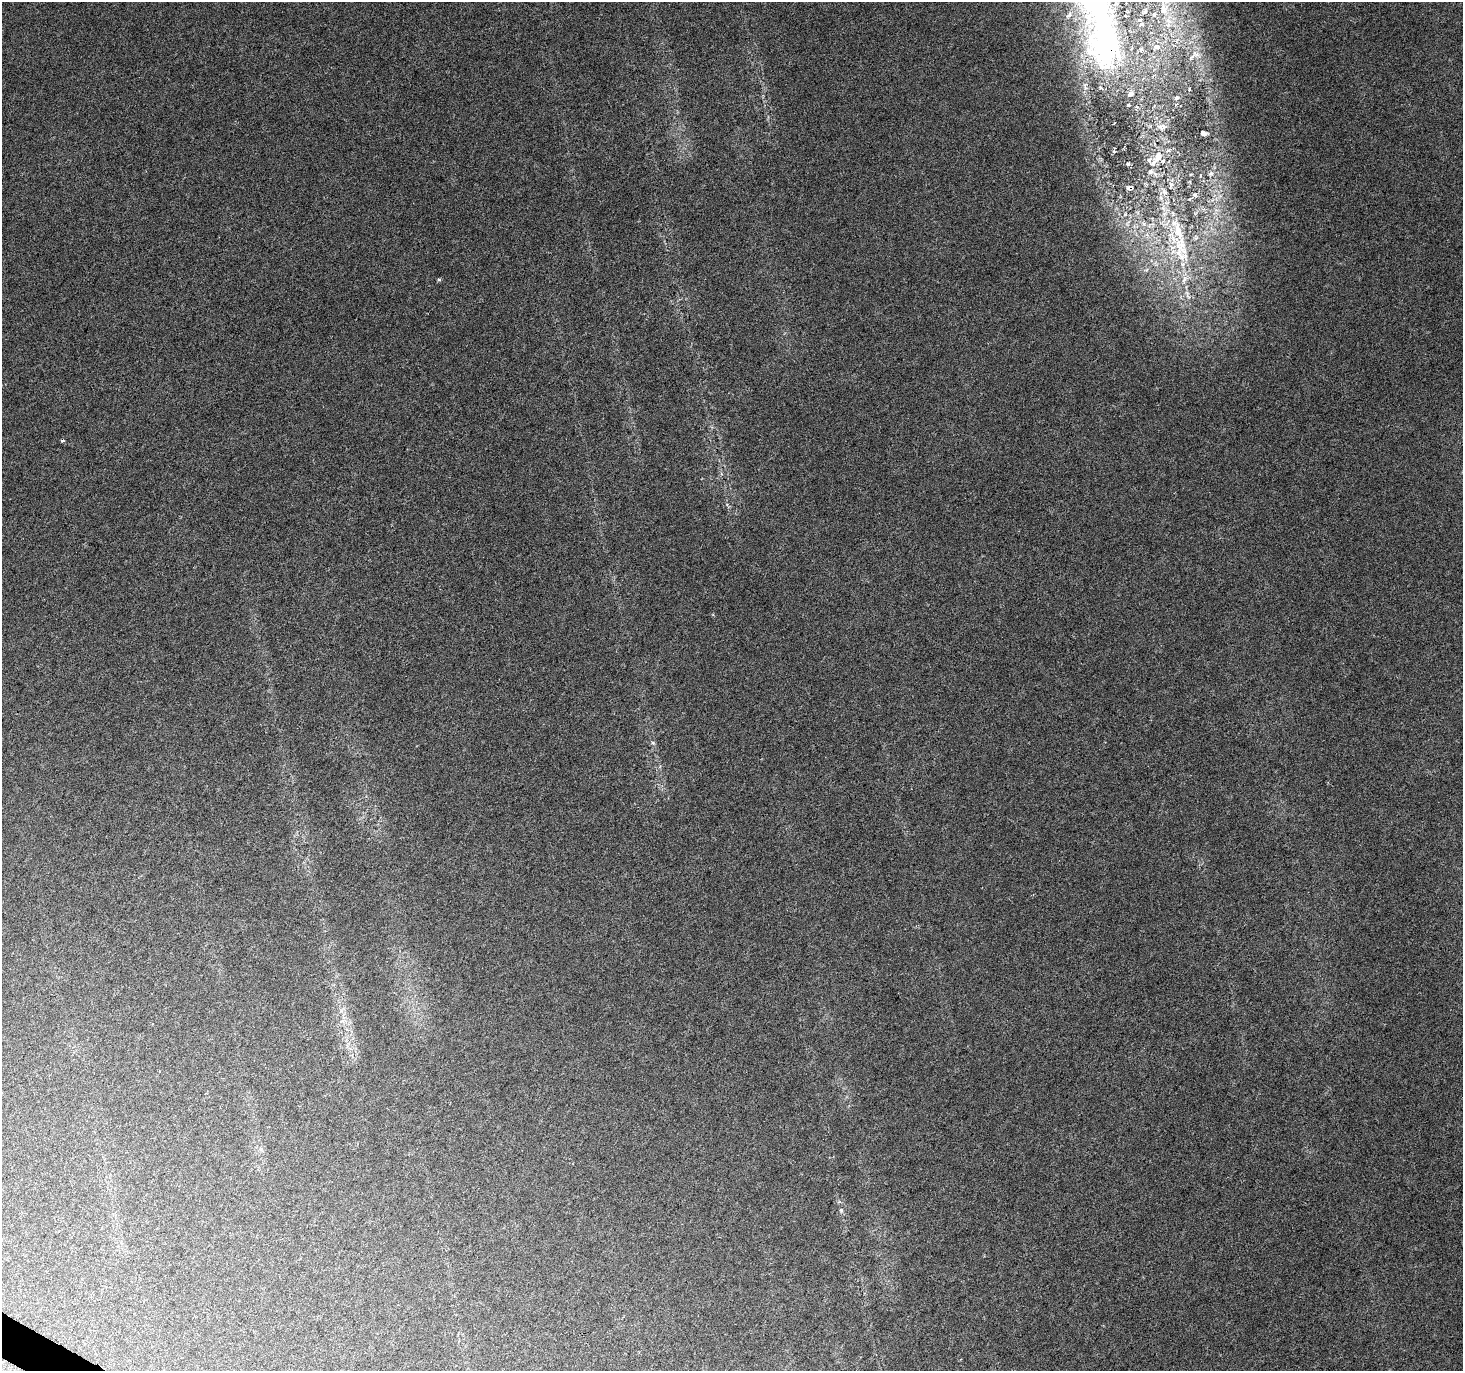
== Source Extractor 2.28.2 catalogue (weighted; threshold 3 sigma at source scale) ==
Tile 7 of 4 x 4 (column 3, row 2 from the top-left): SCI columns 2923-4383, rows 2932-4300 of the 5851 x 5929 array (HDU 1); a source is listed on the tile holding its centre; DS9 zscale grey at full resolution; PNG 1465 x 1373 px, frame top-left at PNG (2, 2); no overlay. Shown black and unused: <1% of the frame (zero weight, under 3 of 6 exposures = <1% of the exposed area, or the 3 px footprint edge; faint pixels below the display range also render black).
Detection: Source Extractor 2.28.2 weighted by HDU 2 'WHT'; one run over the whole footprint, this tile lists its part. Background 0.0249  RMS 0.0023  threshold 0.00936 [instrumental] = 3 sigma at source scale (4.09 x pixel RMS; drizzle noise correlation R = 1.36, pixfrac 0.8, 0.0396/0.0396 arcsec/px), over >= 5 px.
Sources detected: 28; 6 inside a brighter listed object's ellipse — not listed separately; the other 22 listed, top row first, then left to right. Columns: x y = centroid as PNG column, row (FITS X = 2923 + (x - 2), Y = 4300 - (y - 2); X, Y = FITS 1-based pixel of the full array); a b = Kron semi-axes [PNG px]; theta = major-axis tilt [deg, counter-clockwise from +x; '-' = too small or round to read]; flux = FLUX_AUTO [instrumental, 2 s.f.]
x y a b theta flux
1163 9 13 8 -73 1.8
1145 11 6 4 60 0.4
1154 14 6 5 - 0.42
1142 24 7 5 12 0.62
1106 39 93 35 -83 60
1157 47 9 7 5 1.8
1193 55 21 6 41 1.5
1189 89 5 3 - 0.22
1176 98 7 6 - 0.56
1161 126 12 9 4 1.2
1203 133 6 4 -9 0.65
1158 156 19 10 60 2.7
1128 163 6 4 0 0.29
1130 188 8 5 0 0.54
1178 230 25 9 -72 4.4
1179 246 35 8 -48 4.4
439 279 4 3 - 0.35
1184 280 10 5 64 0.87
1187 295 14 4 -63 0.79
63 440 6 3 1 0.26
653 743 6 4 -20 0.29
841 1211 5 5 - 0.32
Overlapping masked pixels (flux is a lower limit): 2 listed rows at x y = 1106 39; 1130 188
Isophote crosses this tile's border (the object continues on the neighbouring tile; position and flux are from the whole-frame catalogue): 1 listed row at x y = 1106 39
Unlisted compact peaks at least as high as the median listed source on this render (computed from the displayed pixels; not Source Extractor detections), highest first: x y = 1114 151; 1211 173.